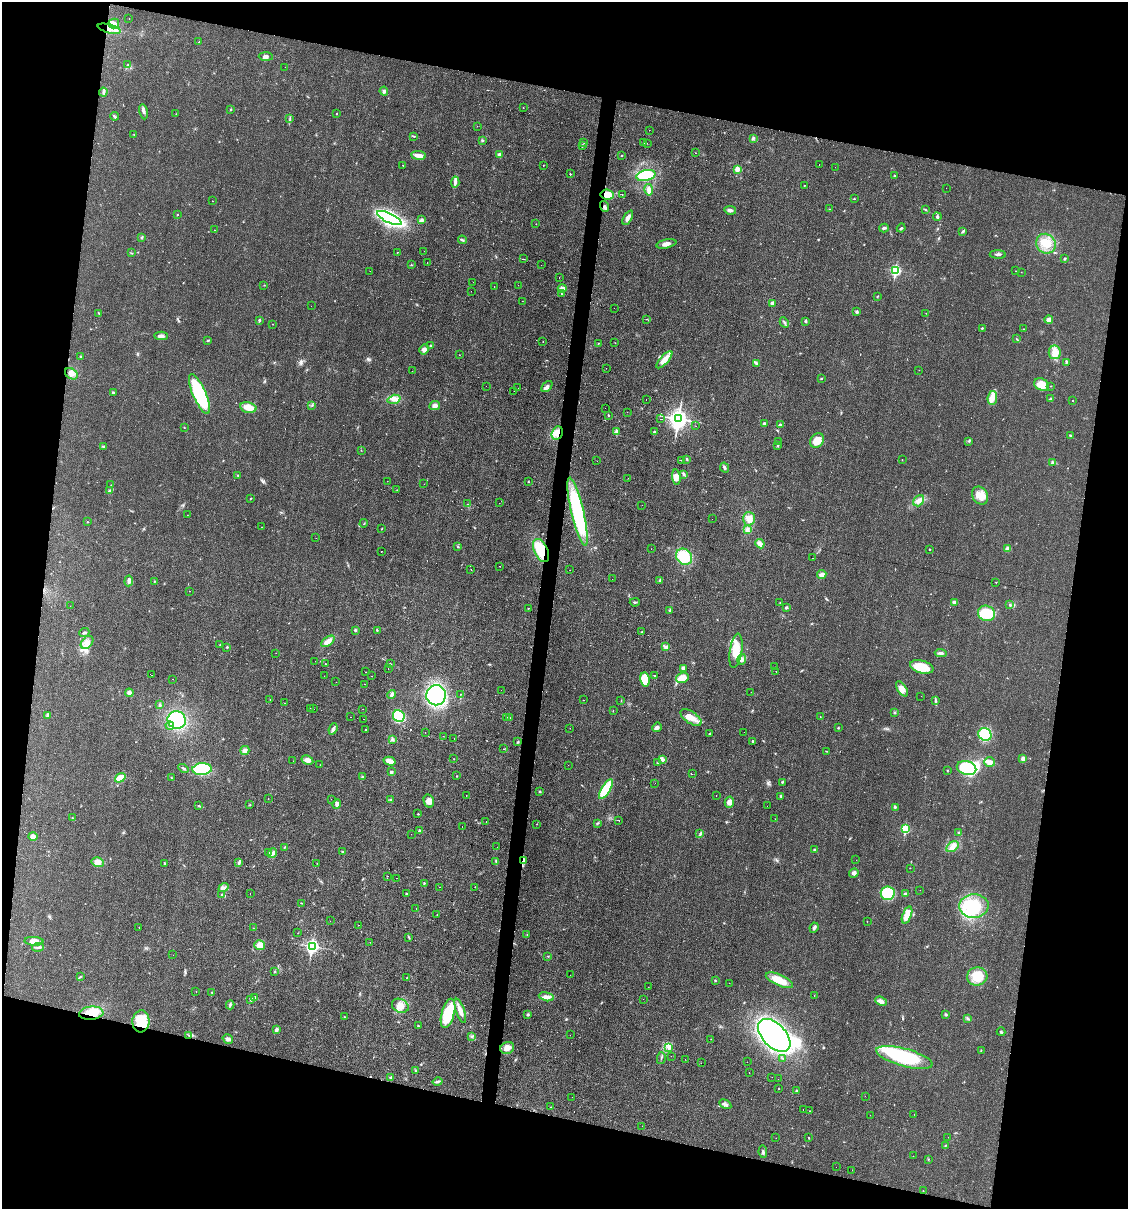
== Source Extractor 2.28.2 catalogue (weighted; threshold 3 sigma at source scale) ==
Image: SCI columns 234-4736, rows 1-4827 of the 4848 x 4828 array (HDU 1 of 3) = the unmasked area's bounding box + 8 px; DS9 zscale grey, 4 x 4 block average (1 PNG px = mean of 4 x 4 image px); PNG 1130 x 1211 px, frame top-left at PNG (2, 2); each listed source drawn as its Kron ellipse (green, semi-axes under 4 px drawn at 4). Shown black and unused: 25% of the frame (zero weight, under 2 of 3 exposures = <1% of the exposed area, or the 3 px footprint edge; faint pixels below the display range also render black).
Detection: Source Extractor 2.28.2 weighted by HDU 2 'WHT'. Background 0.0329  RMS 0.0049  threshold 0.022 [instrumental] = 3 sigma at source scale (4.5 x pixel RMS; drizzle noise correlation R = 1.50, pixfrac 1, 0.05/0.05 arcsec/px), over >= 5 px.
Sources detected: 509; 4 inside a brighter object's white glare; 25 cosmic-ray / hot-pixel residue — neither listed nor drawn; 5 coinciding with a brighter row at this scale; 10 inside a brighter listed object's ellipse — not listed separately; the other 465 listed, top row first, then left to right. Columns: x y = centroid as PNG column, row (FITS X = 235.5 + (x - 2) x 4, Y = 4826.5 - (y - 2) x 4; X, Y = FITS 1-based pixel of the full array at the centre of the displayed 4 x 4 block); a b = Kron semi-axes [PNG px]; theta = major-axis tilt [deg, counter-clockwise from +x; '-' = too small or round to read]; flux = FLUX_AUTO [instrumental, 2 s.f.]
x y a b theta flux
129 19 2 2 - 0.65
114 23 5 4 - 12
109 29 12 3 -14 19
199 42 2 2 - 1.1
266 57 7 3 -3 10
128 64 2 2 - 1.4
285 67 2 2 - 0.37
384 91 4 3 - 6.4
103 92 4 3 - 5.6
523 107 2 2 - 0.8
231 110 3 2 - 2
143 112 7 3 -78 7.5
337 113 2 2 - 1.1
176 114 2 2 - 0.88
115 116 4 2 - 3.9
290 118 3 2 - 2.2
477 126 2 2 - 0.84
649 130 2 2 - 0.67
134 134 2 2 - 1.6
414 136 3 2 - 2.4
754 138 4 2 - 3.8
482 140 2 2 - 2.3
583 142 2 2 - 0.99
644 143 2 2 - 0.61
647 143 2 2 - 0.69
582 145 2 2 - 1.7
696 153 2 2 - 0.89
418 155 7 3 -6 19
499 155 4 2 - 9.6
622 155 2 2 - 1.3
819 164 2 2 - 4.3
403 165 2 2 - 0.96
543 165 2 2 - 1.4
835 167 2 2 - 0.4
737 169 2 2 - 54
570 174 2 2 - 2.5
646 175 10 5 13 110
895 176 2 2 - 3.3
455 182 5 3 - 8
804 185 2 2 - 1
946 188 2 2 - 1.1
649 190 6 3 -79 17
607 194 7 5 -6 36
622 194 2 2 - 0.72
854 199 2 2 - 0.99
213 201 2 2 - 4.9
604 206 5 3 - 6.9
829 209 2 2 - 1.2
730 210 6 3 -8 7.9
926 210 2 2 - 1.2
178 215 2 2 - 2.2
937 217 4 2 - 6.3
389 218 13 4 -25 640
628 218 8 4 61 12
421 220 4 3 - 4.9
536 224 2 2 - 0.52
884 228 5 2 - 5.3
901 228 4 2 - 3.4
214 230 2 2 - 0.76
963 232 4 2 - 3.6
142 237 4 2 - 2.8
462 240 4 2 - 3.2
666 244 10 3 11 14
1046 244 10 9 - 42
424 251 2 2 - 0.54
397 252 2 2 - 2.3
131 253 2 2 - 1.1
998 255 8 2 -2 5.1
1065 258 3 2 - 3.3
523 259 3 2 - 1.2
427 262 2 2 - 2.1
411 265 2 2 - 1.5
541 265 2 2 - 3
370 271 2 2 - 0.61
896 271 3 2 - 350
1016 271 2 2 - 0.67
1021 272 2 2 - 0.48
559 278 2 2 - 0.67
473 282 2 2 - 1.7
264 285 2 2 - 1.3
518 285 2 2 - 0.73
494 286 2 2 - 1.1
562 288 4 3 - 12
471 291 2 2 - 1.1
562 294 2 2 - 5.2
878 296 2 2 - 1.4
522 301 2 2 - 4.3
772 303 4 3 - 6.1
311 306 2 2 - 2.3
614 308 2 2 - 0.47
857 312 3 3 - 4.5
926 313 2 2 - 0.71
99 314 2 2 - 1.1
646 319 2 2 - 0.62
259 320 2 2 - 11
1049 320 4 3 - 13
806 321 2 2 - 4.5
784 322 5 2 - 4.7
273 324 2 2 - 0.72
982 328 2 2 - 2.5
1023 329 2 2 - 0.98
161 336 7 3 -3 12
1016 338 2 2 - 1.3
208 340 4 2 - 2.1
543 342 2 2 - 0.64
599 343 2 2 - 1
615 343 2 2 - 0.72
430 346 3 2 - 2.8
424 349 5 4 - 10
1055 352 7 6 - 20
459 355 2 2 - 0.7
80 357 2 2 - 1.8
664 360 11 4 48 34
1066 362 4 2 - 2.6
756 364 4 2 - 4.7
606 368 2 2 - 1.4
919 370 2 2 - 0.81
412 371 2 2 - 1.2
71 374 7 5 -35 14
821 378 2 2 - 3.9
1041 384 8 6 -26 33
486 386 2 2 - 0.5
1051 386 2 2 - 1
547 387 6 4 48 8.8
518 388 2 2 - 0.46
514 391 2 2 - 0.82
113 393 3 2 - 3.6
199 394 21 6 -66 240
992 398 7 5 82 16
394 399 6 3 16 12
646 399 2 2 - 1.4
1050 399 3 2 - 3.3
1073 401 2 2 - 1.1
312 406 2 2 - 1
435 406 5 4 - 10
248 407 8 5 -13 30
605 408 2 2 - 0.5
627 412 2 2 - 1.6
608 415 2 2 - 2.6
660 419 2 2 - 2.9
678 419 4 3 - 1800
765 424 4 2 - 4.4
780 424 2 2 - 4.2
696 426 2 2 - 4
184 427 2 2 - 1.2
617 431 3 2 - 3.7
654 432 2 2 - 3.7
557 433 7 5 66 27
1070 435 3 2 - 2.8
817 441 8 6 48 37
969 441 2 2 - 1.4
778 442 2 2 - 0.67
103 446 2 2 - 1.9
777 446 2 2 - 2
361 450 2 2 - 0.91
687 459 3 2 - 3.4
682 460 2 2 - 10
902 460 2 2 - 1.3
597 461 2 2 - 0.9
1053 462 3 3 - 3.2
725 468 5 3 - 5.6
684 474 3 2 - 2
238 475 2 2 - 1.7
676 477 7 4 -84 16
628 478 2 2 - 3.5
387 481 2 2 - 0.47
528 482 2 2 - 1.6
424 484 2 2 - 0.37
111 485 2 2 - 1.1
397 490 2 2 - 0.82
110 491 4 2 - 11
980 495 9 7 -56 32
250 499 2 2 - 1.6
919 501 6 4 51 13
499 503 2 2 - 0.6
467 504 2 2 - 3.9
642 505 2 2 - 1.6
577 512 35 6 -77 330
187 515 2 2 - 0.62
712 519 2 2 - 0.72
749 519 7 6 - 28
87 522 2 2 - 1.3
364 523 4 2 - 2
261 527 2 2 - 0.41
382 528 2 2 - 1.7
747 530 4 4 - 10
316 538 2 2 - 0.39
760 544 5 3 - 18
458 547 2 2 - 2.1
651 549 2 2 - 0.42
929 549 2 2 - 1.3
1008 549 4 3 - 13
381 551 2 2 - 1.6
541 551 12 6 -64 97
684 557 9 7 -43 88
812 558 2 2 - 0.86
500 566 2 2 - 2.9
471 570 2 2 - 2.2
570 570 2 2 - 0.5
822 575 5 4 - 11
612 579 2 2 - 0.96
129 581 5 3 - 7.1
154 581 2 2 - 1.5
659 581 4 2 - 4.2
996 582 2 2 - 0.92
189 591 2 2 - 0.63
635 602 5 2 - 3.1
954 602 3 2 - 6.9
780 603 2 2 - 1.3
1010 605 2 2 - 5.5
70 606 2 2 - 0.74
786 607 3 2 - 3.9
528 608 2 2 - 1.1
670 610 4 2 - 3.8
986 613 9 7 -20 88
355 630 2 2 - 8.8
377 630 3 2 - 1.4
642 632 2 2 - 2
84 633 5 3 - 4.4
328 641 7 3 36 23
87 642 7 5 48 18
220 645 2 2 - 1.7
227 647 3 2 - 2.1
666 647 4 3 - 6.6
736 651 17 6 81 56
276 653 2 2 - 2.3
941 653 6 3 -7 7.9
742 659 5 4 - 10
315 661 2 2 - 0.35
325 664 2 2 - 1.3
390 664 2 2 - 2.3
774 667 2 2 - 0.96
922 667 12 6 -15 72
388 668 2 2 - 0.65
683 668 4 4 - 8.2
776 671 2 2 - 0.75
365 672 2 2 - 4.3
151 675 2 2 - 4.5
324 676 2 2 - 0.58
372 676 2 2 - 1
655 676 2 2 - 13
682 678 6 5 - 36
172 679 2 2 - 0.72
645 679 7 5 -81 64
336 682 2 2 - 0.99
365 684 2 2 - 1.4
902 689 8 4 -56 22
501 690 2 2 - 0.38
751 692 2 2 - 0.39
129 693 4 4 - 12
460 694 2 2 - 1.5
392 695 4 3 - 10
436 695 10 9 - 340
921 696 2 2 - 0.41
270 700 2 2 - 0.77
584 700 2 2 - 0.96
621 701 2 2 - 0.84
936 701 4 2 - 4.7
284 703 2 2 - 0.79
160 704 4 2 - 3.2
310 709 2 2 - 1.3
314 709 2 2 - 2.9
362 709 2 2 - 0.43
613 711 2 2 - 1.2
895 713 2 2 - 2
48 715 3 3 - 7.1
399 716 6 5 - 97
350 717 2 2 - 0.96
507 717 2 2 - 0.68
691 717 12 6 -34 34
820 717 2 2 - 0.81
510 718 2 2 - 0.85
363 719 2 2 - 8.7
177 720 9 8 - 160
170 725 4 2 - 5.4
657 727 5 3 - 9.2
570 728 2 2 - 1.5
838 728 2 2 - 3.5
333 729 6 3 68 6.7
365 729 2 2 - 1.1
744 732 2 2 - 0.71
425 733 2 2 - 0.47
709 734 2 2 - 2.3
985 734 7 6 - 110
443 736 2 2 - 1.3
393 739 4 2 - 4.8
454 739 2 2 - 0.98
753 741 3 2 - 3.5
518 742 3 2 - 2.5
504 749 2 2 - 5.9
245 750 5 4 - 10
827 751 2 2 - 1.3
454 759 2 2 - 0.71
662 759 4 2 - 4.2
1023 759 3 3 - 11
307 760 6 4 -28 13
293 761 2 2 - 0.35
389 761 6 4 -16 19
990 762 5 4 - 11
658 763 3 2 - 2.2
320 765 2 2 - 0.93
568 765 2 2 - 0.3
967 768 10 6 -16 130
183 769 5 2 - 3.5
202 769 9 6 4 160
947 770 3 2 - 1.7
391 772 2 2 - 14
692 774 2 2 - 3.5
457 776 2 2 - 1.3
362 777 2 2 - 1.8
120 778 6 4 35 35
171 778 3 2 - 1.4
782 782 3 2 - 2.1
655 783 2 2 - 1.8
606 789 11 3 58 120
540 791 3 2 - 1.9
466 795 2 2 - 0.53
716 796 2 2 - 1.1
781 796 3 2 - 3.9
268 798 2 2 - 1.2
331 799 2 2 - 3
390 799 2 2 - 2.5
429 801 6 5 - 18
729 802 5 5 - 16
337 804 5 4 - 9.3
250 805 2 2 - 1.2
198 806 3 2 - 2.6
767 806 2 2 - 1
895 807 3 2 - 2.5
418 814 2 2 - 1.7
72 818 2 2 - 1.6
775 819 2 2 - 0.55
619 820 2 2 - 9.4
486 822 2 2 - 1.6
597 823 3 2 - 2
537 824 2 2 - 1.5
462 826 2 2 - 2.6
905 829 2 2 - 170
419 831 3 3 - 4.1
959 832 2 2 - 3.6
411 834 2 2 - 0.54
700 834 3 2 - 2.6
33 836 4 4 - 9.8
284 847 3 2 - 2.1
497 847 2 2 - 0.66
953 847 7 4 36 15
814 849 3 2 - 2.6
343 852 3 2 - 3
269 853 3 2 - 3.6
272 853 5 3 - 8.2
856 860 2 2 - 1.2
524 861 3 2 - 4.1
98 862 6 5 - 19
239 862 3 2 - 8.3
496 862 3 2 - 2.3
317 863 2 2 - 0.6
165 864 3 2 - 3.5
910 868 2 2 - 0.78
854 873 5 4 - 9.2
388 876 2 2 - 1.5
396 878 2 2 - 0.74
424 883 2 2 - 1.6
440 887 2 2 - 1
475 887 2 2 - 0.59
224 888 5 3 - 7.5
920 890 2 2 - 0.52
406 893 2 2 - 1.9
888 893 7 7 - 92
221 894 2 2 - 1.7
250 894 2 2 - 1.4
905 894 3 2 - 11
302 903 3 2 - 1.7
974 906 15 12 3 110
416 908 2 2 - 0.64
437 915 2 2 - 1
907 915 9 4 68 37
330 921 2 2 - 0.41
867 921 2 2 - 0.66
358 925 2 2 - 1.2
139 927 2 2 - 1.2
253 928 2 2 - 0.61
814 928 5 2 - 7.7
298 933 2 2 - 0.7
527 935 2 2 - 0.93
409 937 4 2 - 2.5
34 941 9 4 -3 17
370 942 2 2 - 4.8
260 945 5 5 - 24
312 946 3 2 - 690
38 947 6 2 7 4.9
173 955 2 2 - 0.45
548 956 2 2 - 1.5
274 972 2 2 - 1.4
570 975 2 2 - 0.38
80 976 2 2 - 1.5
977 976 10 9 - 60
407 977 2 2 - 0.78
779 980 14 5 -24 47
715 981 2 2 - 1.9
729 983 2 2 - 0.95
648 987 2 2 - 0.43
196 991 2 2 - 0.97
212 992 2 2 - 4
814 995 2 2 - 1
255 997 2 2 - 5
546 997 7 4 -13 12
251 999 2 2 - 17
643 999 2 2 - 1.8
881 1001 6 4 -22 13
230 1005 4 2 - 3.9
400 1006 9 6 -24 23
460 1011 12 4 -72 18
91 1013 12 6 5 46
448 1013 15 6 75 130
946 1014 3 2 - 3.9
528 1015 3 2 - 3.2
344 1017 2 2 - 1.8
968 1019 3 2 - 1.7
141 1021 11 8 84 45
418 1026 3 2 - 1.5
276 1029 4 2 - 5.9
1001 1032 4 2 - 3.7
189 1035 3 2 - 2.7
570 1035 2 2 - 0.62
774 1035 20 11 -46 830
472 1037 2 2 - 1.5
228 1039 5 3 - 7.9
711 1039 2 2 - 0.9
669 1047 4 4 - 8
507 1048 7 6 - 22
981 1050 2 2 - 1.3
671 1056 2 2 - 4.5
904 1057 29 9 -15 230
661 1058 6 2 77 3.3
685 1059 2 2 - 0.66
783 1059 2 2 - 4.4
747 1062 2 2 - 0.6
701 1063 2 2 - 0.45
415 1071 2 2 - 1.9
749 1073 2 2 - 1.5
391 1077 3 2 - 2
772 1077 2 2 - 1.5
778 1079 2 2 - 0.47
438 1082 5 3 - 5.5
779 1089 2 2 - 6.9
796 1091 3 2 - 4.3
865 1096 2 2 - 3.3
572 1097 2 2 - 0.95
725 1104 6 3 -29 7.2
551 1107 2 2 - 1.4
803 1109 2 2 - 1.8
809 1111 2 2 - 1.8
914 1114 2 2 - 0.62
870 1115 2 2 - 1.2
642 1126 2 2 - 0.49
948 1137 2 2 - 0.61
776 1138 2 2 - 0.48
809 1138 2 2 - 1.6
945 1145 4 2 - 2.2
763 1152 6 2 -82 4.7
913 1156 2 2 - 0.55
928 1159 3 2 - 1.7
836 1167 2 2 - 0.98
852 1170 2 2 - 2.6
923 1191 2 2 - 0.77
Overlapping masked pixels (flux is a lower limit): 7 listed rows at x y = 109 29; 607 194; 557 433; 541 551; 524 861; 91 1013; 141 1021
Diffuse or blended objects may show on this block-average render without a row.